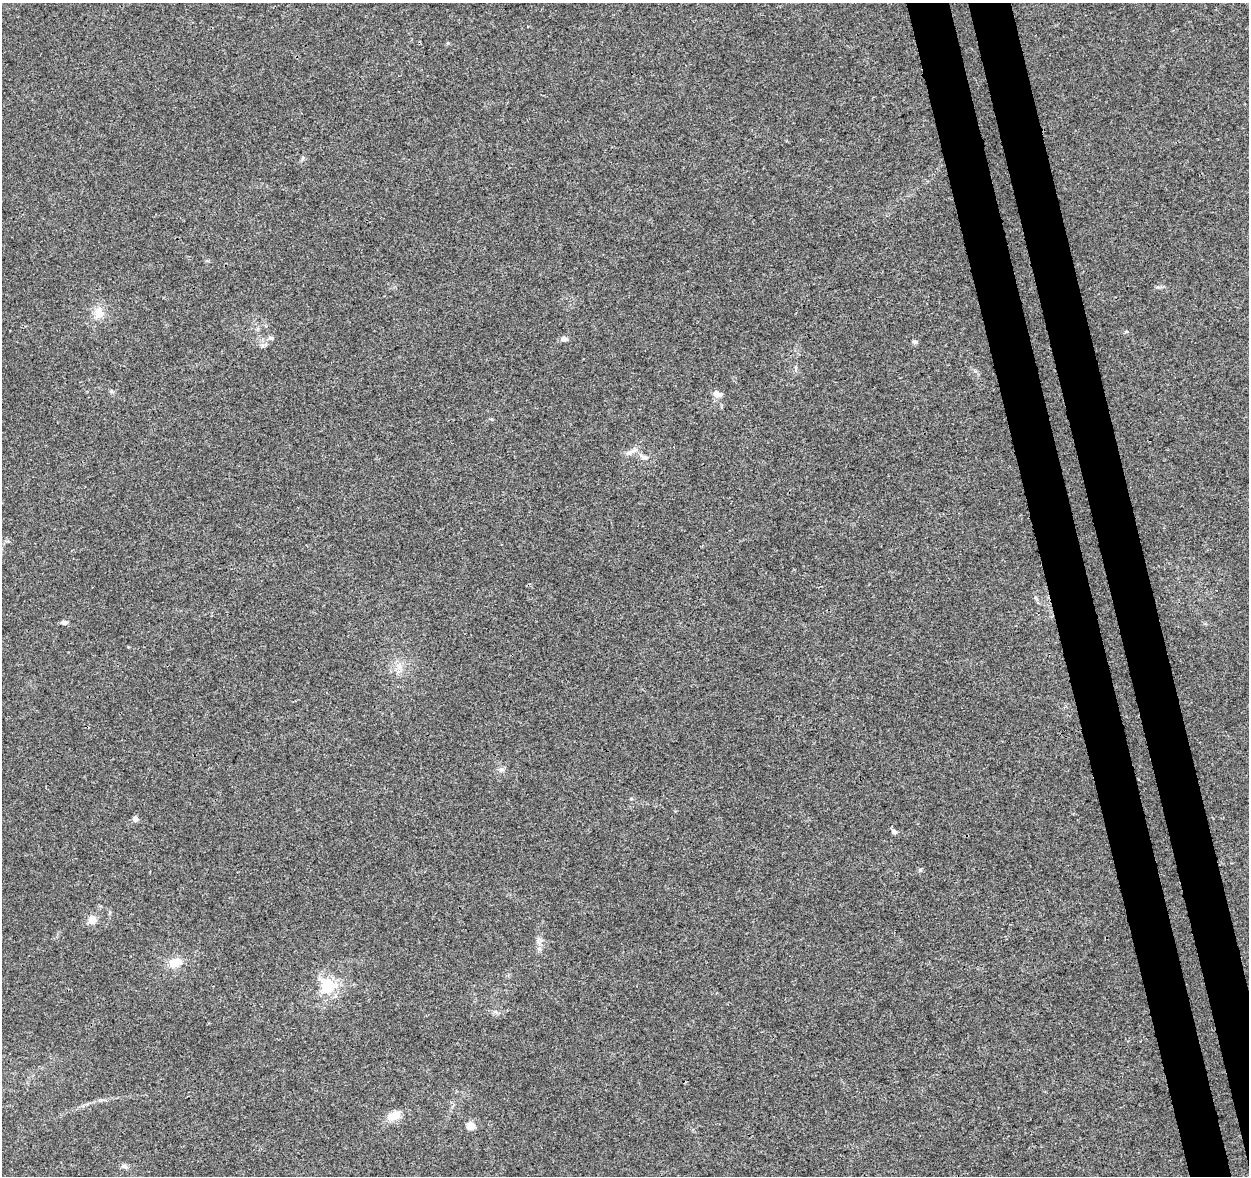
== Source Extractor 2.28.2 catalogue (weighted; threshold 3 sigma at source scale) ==
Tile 6 of 4 x 4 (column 2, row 2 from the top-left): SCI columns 1305-2551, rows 2446-3619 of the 5100 x 4843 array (HDU 1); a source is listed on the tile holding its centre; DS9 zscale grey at full resolution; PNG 1251 x 1178 px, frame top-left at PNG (2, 3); no overlay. Shown black and unused: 6% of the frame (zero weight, under 3 of 4 exposures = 5% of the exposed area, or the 3 px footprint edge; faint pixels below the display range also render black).
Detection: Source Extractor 2.28.2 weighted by HDU 2 'WHT'; one run over the whole footprint, this tile lists its part. Background 0.0053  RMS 0.0027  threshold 0.012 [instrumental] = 3 sigma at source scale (4.5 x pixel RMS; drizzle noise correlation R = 1.50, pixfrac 1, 0.0396/0.0396 arcsec/px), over >= 5 px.
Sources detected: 19; all 19 listed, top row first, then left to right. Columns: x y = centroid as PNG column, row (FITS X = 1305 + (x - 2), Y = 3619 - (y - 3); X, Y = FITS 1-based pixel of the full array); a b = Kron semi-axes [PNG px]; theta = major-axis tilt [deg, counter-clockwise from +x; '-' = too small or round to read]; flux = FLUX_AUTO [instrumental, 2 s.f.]
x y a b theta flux
99 313 13 11 85 3.3
271 338 7 6 - 0.61
565 339 9 6 -7 0.98
915 342 6 5 - 0.52
717 394 11 7 -16 1.6
629 452 10 5 22 1
644 457 15 5 -12 1.2
64 622 7 6 - 0.77
501 770 9 5 6 0.74
631 799 6 4 0 0.29
135 819 5 4 - 1.7
894 831 8 6 -33 0.67
920 870 5 5 - 0.4
92 919 11 10 - 2.1
175 963 16 11 15 3.8
327 986 18 15 -88 9.3
394 1116 17 11 24 3.4
470 1126 5 5 - 7.8
124 1166 8 6 -17 0.77
Unlisted compact peaks at least as high as the median listed source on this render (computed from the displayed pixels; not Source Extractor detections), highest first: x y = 262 345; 303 158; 448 43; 111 391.